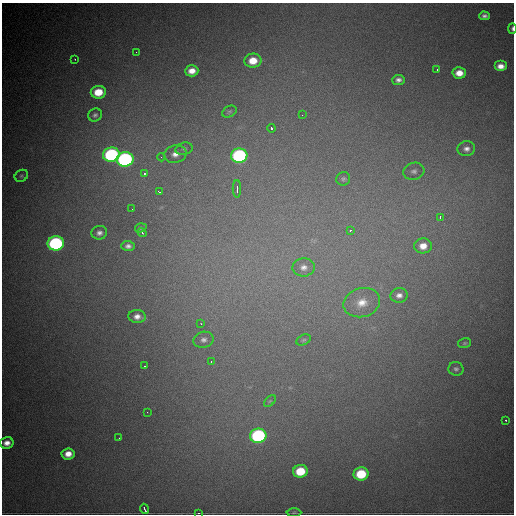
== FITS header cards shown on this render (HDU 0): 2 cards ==
NAXIS1  =                  512
NAXIS2  =                  512

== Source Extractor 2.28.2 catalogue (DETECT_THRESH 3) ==
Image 512 x 512 px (HDU 0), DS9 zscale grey, 1 PNG px = 1 image px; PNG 516 x 516 px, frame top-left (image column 1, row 512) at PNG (2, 3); each listed source drawn as its Kron ellipse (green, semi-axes under 4 px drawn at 4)
Background 3010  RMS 57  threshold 171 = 3 sigma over >= 5 px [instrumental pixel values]
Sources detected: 60; all 60 listed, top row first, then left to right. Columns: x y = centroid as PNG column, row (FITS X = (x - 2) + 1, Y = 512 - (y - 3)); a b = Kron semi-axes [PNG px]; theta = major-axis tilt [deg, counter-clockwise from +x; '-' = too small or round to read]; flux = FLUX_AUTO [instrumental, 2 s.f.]
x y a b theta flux
484 16 5 4 - 13000
512 28 5 3 - 8800
136 52 3 2 - 5000
75 59 2 2 - 2900
253 61 8 7 - 72000
501 66 6 5 - 31000
437 70 3 3 - 7000
192 71 6 5 - 37000
459 73 6 5 - 44000
398 80 6 5 - 15000
98 92 7 6 - 89000
229 112 8 5 29 7400
95 115 7 6 - 11000
302 115 3 2 - 3400
271 128 4 3 - 12000
184 149 9 6 16 9500
466 149 9 7 11 21000
175 154 11 8 11 31000
111 155 8 7 - 640000
239 156 8 7 - 730000
161 157 4 4 - 4400
125 159 8 7 - 970000
414 171 10 8 16 18000
144 174 3 3 - 12000
21 176 7 5 31 7300
343 179 7 6 - 8700
237 189 8 3 90 13000
159 192 4 2 - 5700
132 209 2 2 - 6500
440 217 3 2 - 15000
141 228 6 4 17 6100
350 231 3 3 - 17000
99 233 8 7 - 18000
142 233 5 3 - 7100
56 243 8 7 - 740000
128 246 7 5 0 15000
423 246 9 7 4 43000
304 267 11 9 4 26000
399 295 9 7 7 20000
362 303 18 14 15 76000
137 316 8 6 -5 25000
201 324 3 2 - 5100
204 340 10 8 13 20000
304 340 8 5 27 6800
465 343 7 5 15 6200
211 362 3 3 - 5400
145 366 3 2 - 6300
456 369 7 7 - 11000
270 401 7 4 44 6500
147 412 3 2 - 3800
506 420 2 2 - 11000
258 436 8 7 - 800000
119 438 2 2 - 2600
7 443 7 6 - 29000
68 454 6 5 - 37000
300 471 7 6 - 120000
361 474 7 6 - 160000
144 509 5 2 - 12000
198 513 2 2 - 2600
294 513 7 3 1 5300
At the frame edge (FLAGS 8, measured only in part): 2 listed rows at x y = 512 28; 198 513